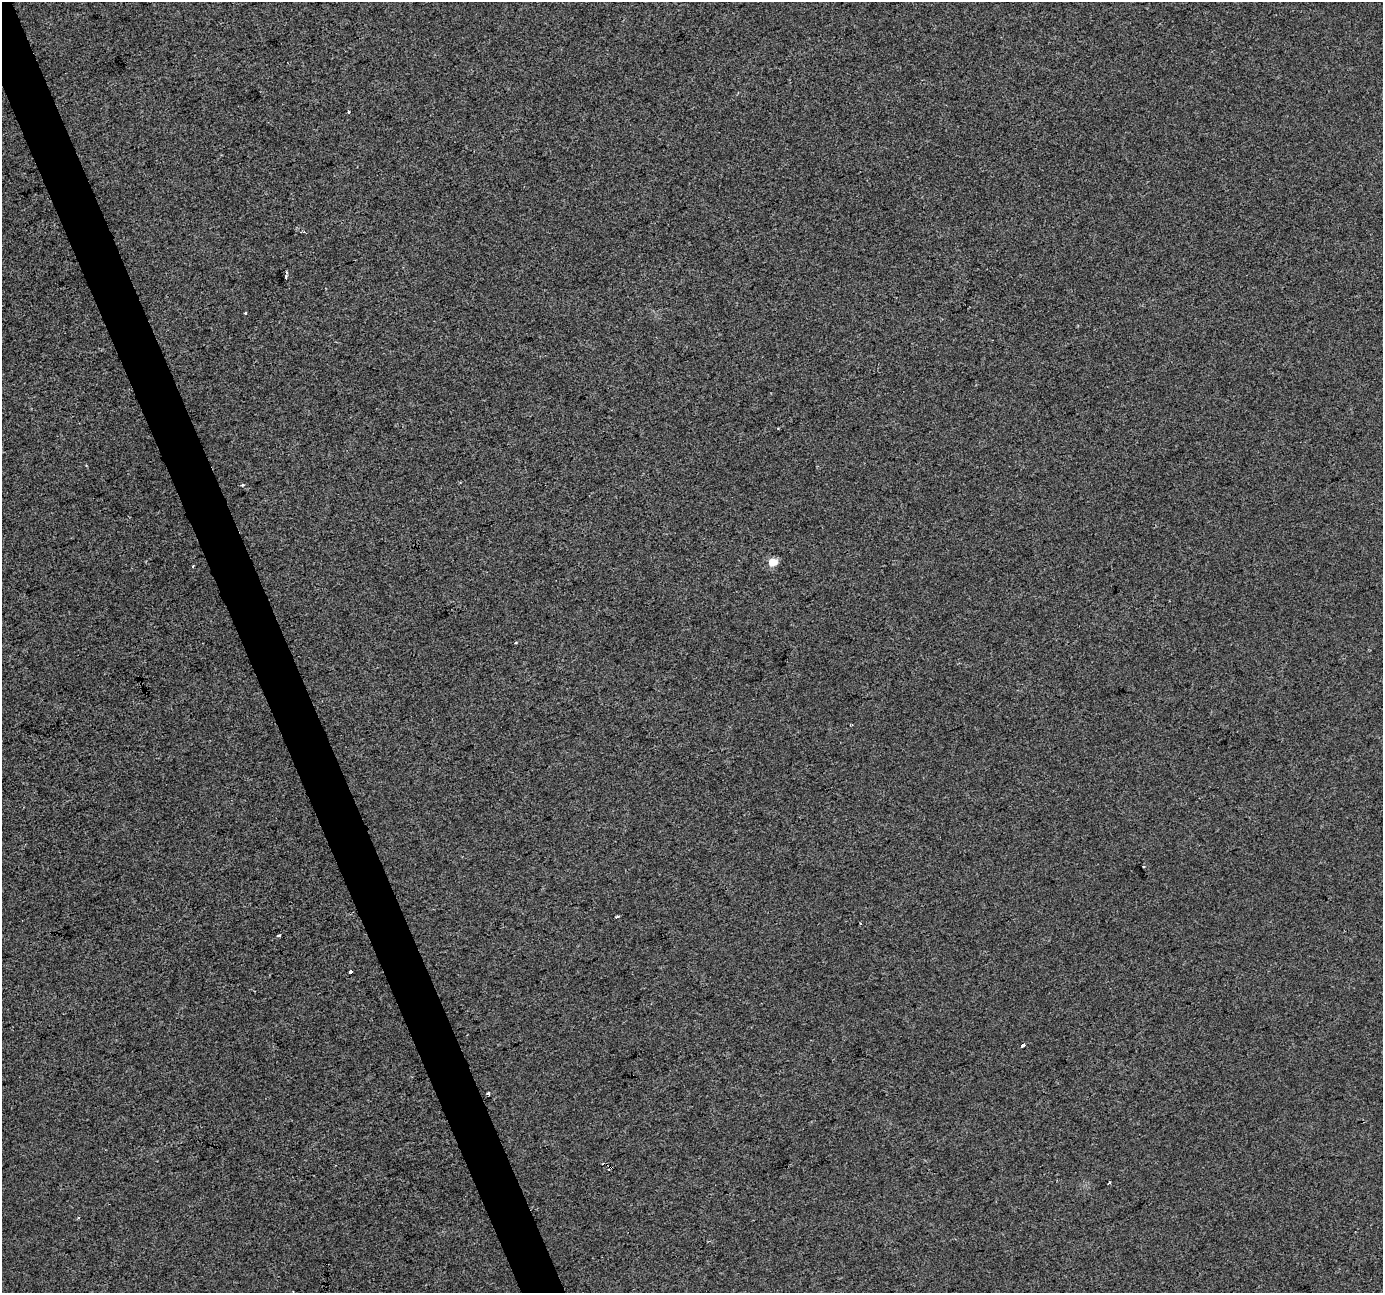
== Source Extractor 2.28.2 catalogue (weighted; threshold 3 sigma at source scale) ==
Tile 11 of 4 x 4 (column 3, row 3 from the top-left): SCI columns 2765-4145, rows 1422-2712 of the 5527 x 5369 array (HDU 1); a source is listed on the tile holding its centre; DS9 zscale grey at full resolution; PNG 1385 x 1295 px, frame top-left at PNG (2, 2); no overlay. Shown black and unused: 3% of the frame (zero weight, under 2 of 3 exposures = <1% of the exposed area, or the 3 px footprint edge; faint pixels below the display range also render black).
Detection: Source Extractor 2.28.2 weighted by HDU 2 'WHT'; one run over the whole footprint, this tile lists its part. Background 4.48e-04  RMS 0.0058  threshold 0.0261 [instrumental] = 3 sigma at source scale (4.5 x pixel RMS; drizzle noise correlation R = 1.50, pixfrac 1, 0.0396/0.0396 arcsec/px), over >= 5 px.
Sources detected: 17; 2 cosmic-ray / hot-pixel residue — not listed; the other 15 listed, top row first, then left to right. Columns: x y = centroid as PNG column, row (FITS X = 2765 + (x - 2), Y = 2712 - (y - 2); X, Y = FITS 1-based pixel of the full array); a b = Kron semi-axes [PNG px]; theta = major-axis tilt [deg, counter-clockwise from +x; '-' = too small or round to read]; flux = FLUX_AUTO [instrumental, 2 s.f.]
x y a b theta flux
349 112 3 3 - 5.1
304 232 3 2 - 0.54
285 276 3 3 - 1.3
245 313 3 3 - 0.73
243 485 3 3 - 2.9
773 562 5 5 - 16
193 567 3 2 - 0.86
515 643 3 3 - 1.3
617 916 3 3 - 3.2
278 935 3 3 - 2.5
350 972 3 3 - 11
1023 1045 5 3 - 3.6
489 1093 3 3 - 3.4
607 1164 3 2 - 2.1
1109 1183 3 3 - 0.88
Overlapping masked pixels (flux is a lower limit): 1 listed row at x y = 607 1164